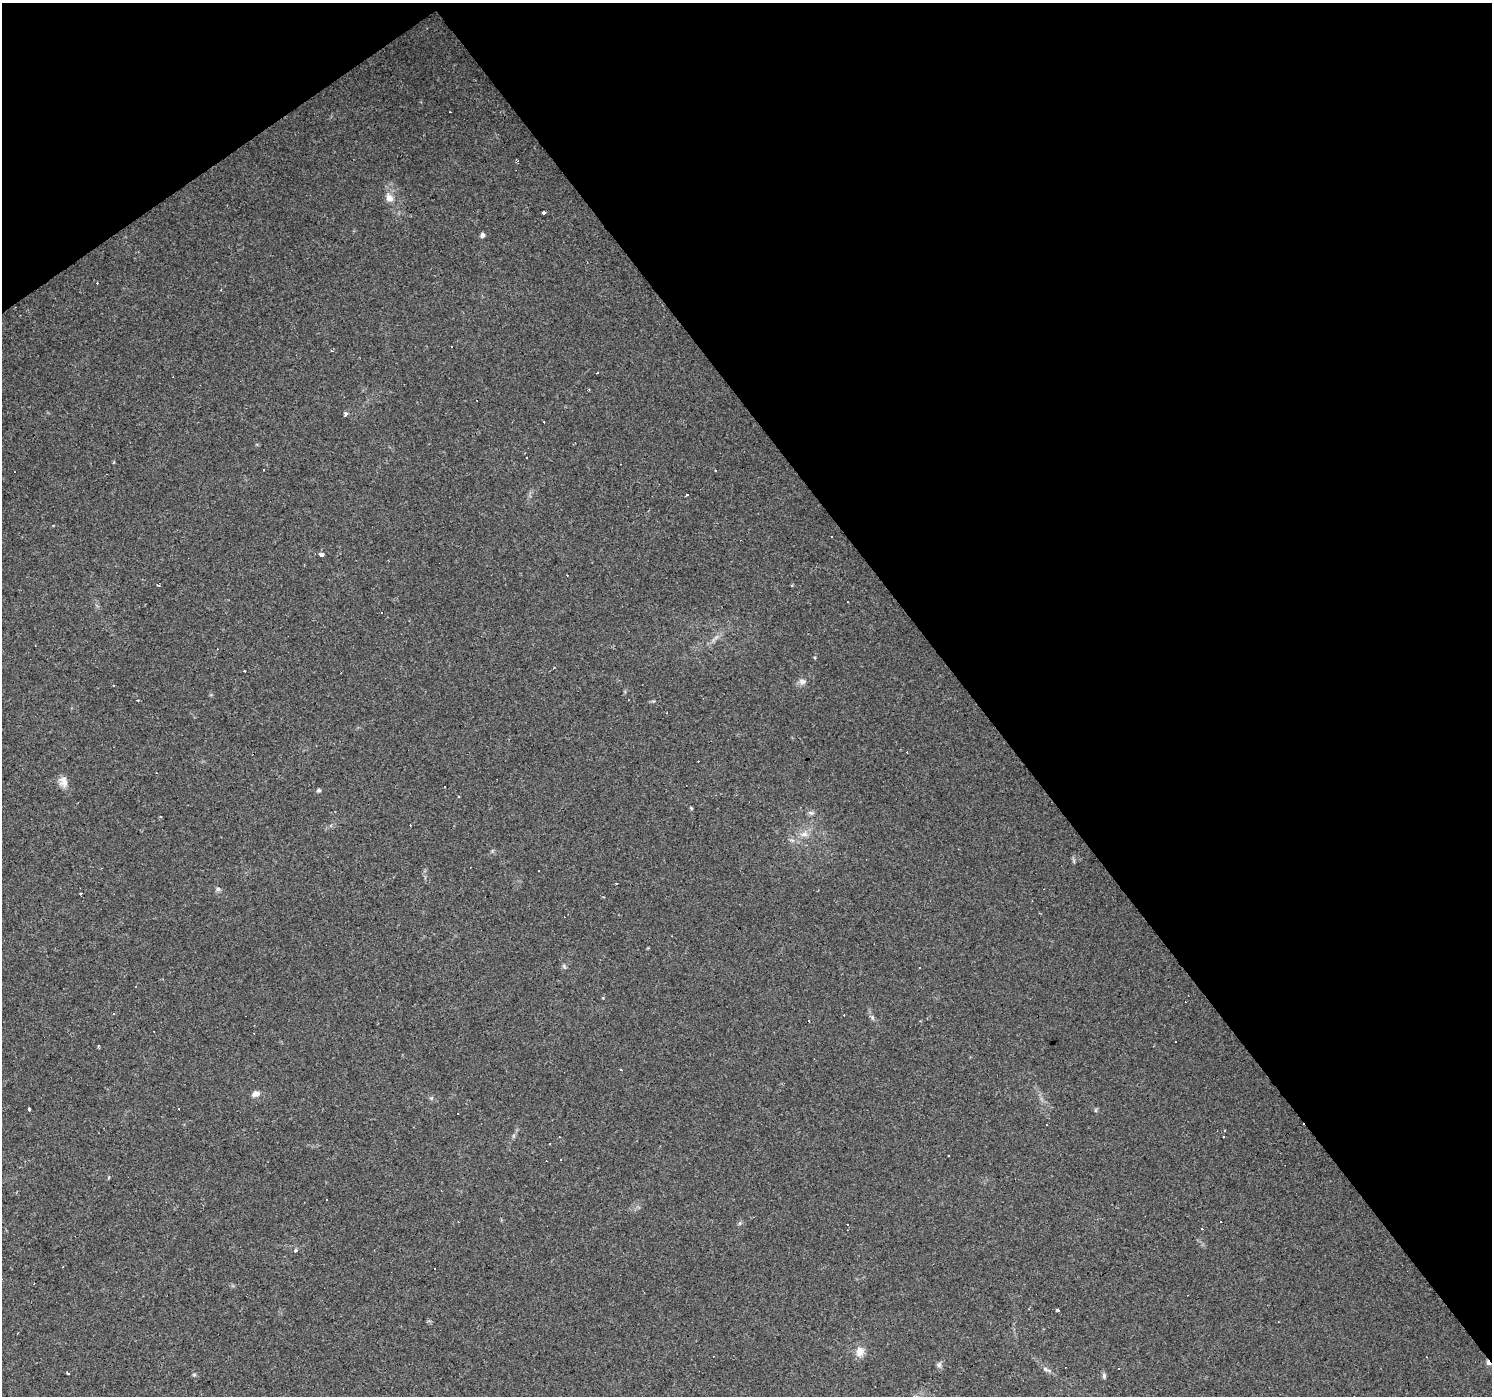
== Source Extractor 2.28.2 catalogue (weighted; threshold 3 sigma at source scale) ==
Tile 3 of 4 x 4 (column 3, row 1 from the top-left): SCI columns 2981-4470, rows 4373-5766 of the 5960 x 5894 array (HDU 1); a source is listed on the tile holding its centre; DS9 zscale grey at full resolution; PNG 1494 x 1398 px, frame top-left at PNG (2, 3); no overlay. Shown black and unused: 38% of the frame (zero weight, under 2 of 3 exposures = <1% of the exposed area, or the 3 px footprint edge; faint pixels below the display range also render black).
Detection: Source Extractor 2.28.2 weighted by HDU 2 'WHT'; one run over the whole footprint, this tile lists its part. Background 0.0381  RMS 0.0046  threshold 0.0206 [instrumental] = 3 sigma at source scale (4.5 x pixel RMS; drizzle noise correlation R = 1.50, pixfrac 1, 0.0396/0.0396 arcsec/px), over >= 5 px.
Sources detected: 86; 40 cosmic-ray / hot-pixel residue — not listed; the other 46 listed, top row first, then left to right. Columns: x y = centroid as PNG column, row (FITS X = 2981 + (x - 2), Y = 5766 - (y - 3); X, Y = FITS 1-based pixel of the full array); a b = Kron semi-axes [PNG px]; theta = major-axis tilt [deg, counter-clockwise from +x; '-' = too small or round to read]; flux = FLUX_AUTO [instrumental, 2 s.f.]
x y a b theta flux
389 198 12 9 -56 3.3
544 213 3 3 - 5.2
482 235 5 5 - 1.3
598 372 3 3 - 1.4
589 389 3 2 - 0.44
346 414 5 4 - 2.2
113 462 3 3 - 0.87
263 470 3 3 - 3.6
715 470 3 2 - 0.39
687 494 4 3 - 3.2
831 537 3 2 - 0.43
321 554 4 3 - 24
158 585 4 2 - 0.35
848 602 2 2 - 0.28
554 668 3 2 - 0.42
244 670 3 3 - 0.76
802 681 10 7 -12 1.9
113 685 3 2 - 0.59
63 782 14 11 -75 3.5
444 787 3 3 - 0.78
319 790 5 4 - 0.92
459 796 3 3 - 0.42
691 808 5 4 - 0.46
811 813 8 6 -1 1.1
804 834 11 7 1 2.5
792 840 7 4 -18 0.9
218 889 6 6 - 0.95
564 966 7 4 -54 0.72
603 998 4 3 - 0.43
872 1017 6 5 - 0.91
98 1046 3 3 - 0.6
255 1094 10 7 14 2.3
29 1109 3 3 - 3
1095 1110 6 4 90 0.56
559 1137 3 2 - 0.44
549 1144 3 2 - 0.54
327 1200 3 3 - 1.2
740 1223 6 4 71 0.66
296 1251 3 3 - 4
1057 1310 3 3 - 2.3
860 1352 11 9 72 4.5
939 1365 7 7 - 1.2
1119 1368 3 2 - 0.5
1046 1369 15 4 -26 1.5
194 1375 6 4 0 0.58
1104 1376 7 5 -89 0.99
Unlisted compact peaks at least as high as the median listed source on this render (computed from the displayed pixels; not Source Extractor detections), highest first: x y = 431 1098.